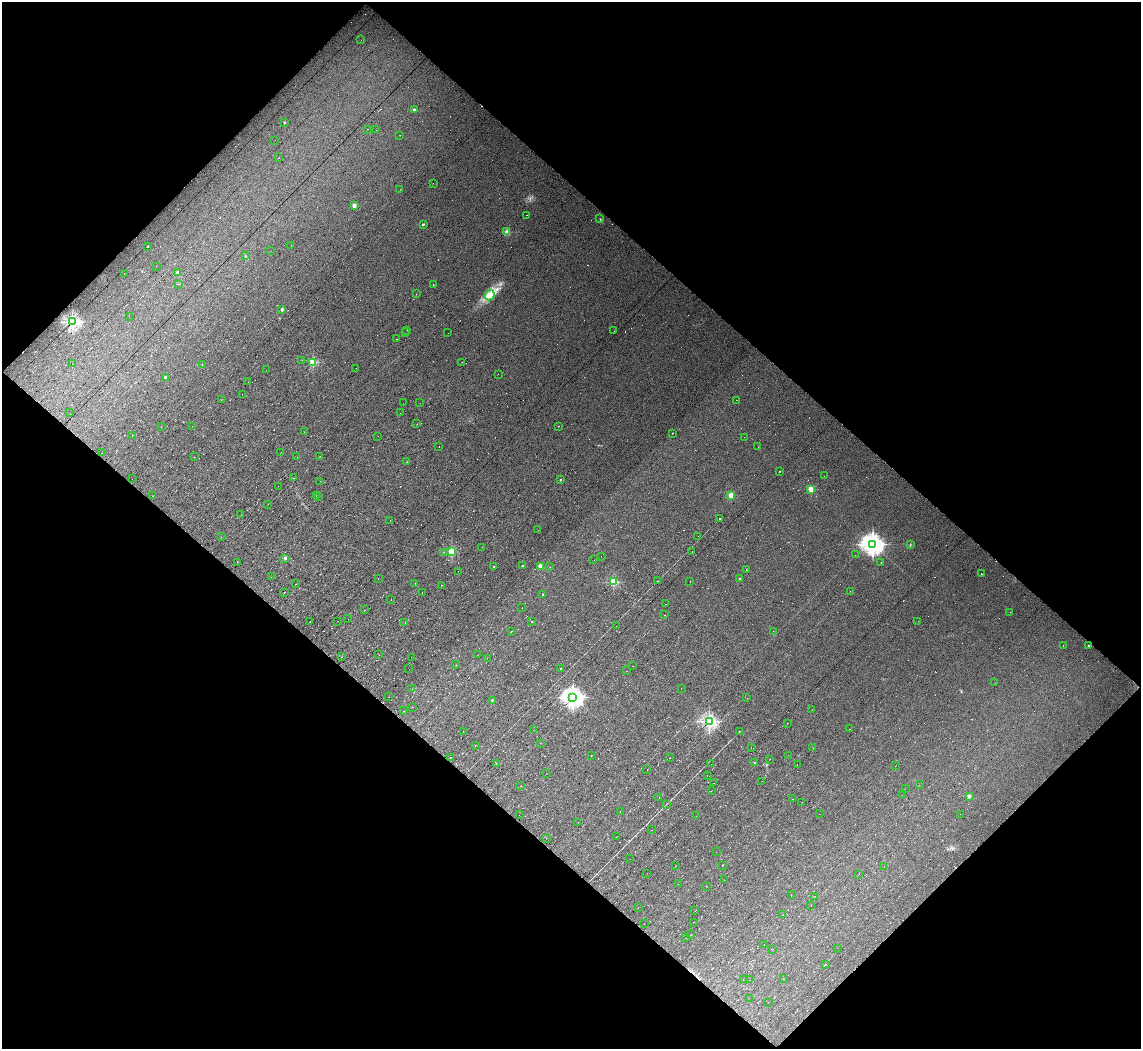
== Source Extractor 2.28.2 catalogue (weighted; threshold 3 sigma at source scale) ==
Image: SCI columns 1-4553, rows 192-4379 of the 4553 x 4537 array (HDU 1 of 3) = the unmasked area's bounding box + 8 px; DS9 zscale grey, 4 x 4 block average (1 PNG px = mean of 4 x 4 image px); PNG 1143 x 1051 px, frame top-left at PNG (2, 2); each listed source drawn as its Kron ellipse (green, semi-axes under 4 px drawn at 4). Shown black and unused: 56% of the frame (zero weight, under 7 of 13 exposures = <1% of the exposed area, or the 3 px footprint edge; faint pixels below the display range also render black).
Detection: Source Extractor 2.28.2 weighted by HDU 2 'WHT'. Background 0.02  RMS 0.0068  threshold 0.0279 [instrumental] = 3 sigma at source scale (4.09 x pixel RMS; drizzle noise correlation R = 1.36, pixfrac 0.8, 0.0396/0.0396 arcsec/px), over >= 5 px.
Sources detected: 379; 12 too faint to see at this stretch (4 x 4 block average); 136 cosmic-ray / hot-pixel residue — neither listed nor drawn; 1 coinciding with a brighter row at this scale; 1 inside a brighter listed object's ellipse — not listed separately; the other 229 listed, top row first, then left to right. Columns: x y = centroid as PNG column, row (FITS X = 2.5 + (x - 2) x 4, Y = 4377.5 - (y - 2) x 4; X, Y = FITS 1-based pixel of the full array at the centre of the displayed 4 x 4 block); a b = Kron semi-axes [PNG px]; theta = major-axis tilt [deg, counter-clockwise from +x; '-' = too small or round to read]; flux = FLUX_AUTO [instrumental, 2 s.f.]
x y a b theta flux
361 40 2 2 - 0.72
414 110 2 2 - 22
284 122 2 2 - 9.5
367 129 2 2 - 0.67
376 130 2 2 - 0.45
399 135 2 2 - 0.73
275 140 2 2 - 0.35
279 158 2 2 - 0.55
433 183 2 2 - 1.6
400 189 2 2 - 0.59
354 205 2 2 - 59
527 215 2 2 - 11
600 219 2 2 - 1.3
423 224 2 2 - 11
507 232 2 2 - 95
291 245 2 2 - 0.74
147 246 2 2 - 3.9
271 251 2 2 - 0.69
245 256 2 2 - 1.5
156 266 2 2 - 0.45
177 272 2 2 - 20
124 274 2 2 - 0.48
179 284 2 2 - 0.7
433 285 2 2 - 1.4
416 294 2 2 - 0.66
490 295 5 4 - 18
282 309 2 2 - 20
129 316 2 2 - 0.47
72 322 2 2 - 840
407 330 2 2 - 0.93
614 331 2 2 - 0.41
405 333 2 2 - 0.58
448 333 2 2 - 0.65
396 339 2 2 - 1.7
302 360 2 2 - 0.53
313 362 2 2 - 260
462 362 2 2 - 0.59
72 363 2 2 - 0.52
202 364 2 2 - 5
356 368 2 2 - 2
266 370 2 2 - 0.66
498 374 2 2 - 0.54
166 377 2 2 - 25
248 382 2 2 - 0.5
242 394 2 2 - 0.65
222 399 2 2 - 0.58
736 400 2 2 - 5.3
403 403 2 2 - 0.39
420 403 2 2 - 0.39
70 413 2 2 - 0.35
400 413 2 2 - 0.51
417 424 2 2 - 9.3
192 426 2 2 - 0.53
558 426 2 2 - 0.7
161 427 2 2 - 0.44
304 432 2 2 - 0.67
673 433 2 2 - 1.5
132 436 2 2 - 2.2
378 436 2 2 - 0.57
744 437 2 2 - 0.54
439 447 2 2 - 0.64
758 447 2 2 - 0.74
281 452 2 2 - 0.71
102 453 2 2 - 4.8
320 456 2 2 - 0.73
194 457 2 2 - 0.65
297 457 2 2 - 0.51
407 462 2 2 - 3
780 471 2 2 - 3.3
824 476 2 2 - 0.41
294 478 2 2 - 5.1
132 479 2 2 - 0.46
560 480 2 2 - 7.1
320 481 2 2 - 0.47
278 486 2 2 - 0.54
811 489 2 2 - 130
731 495 2 2 - 110
152 496 2 2 - 1.4
316 496 2 2 - 0.55
318 496 2 2 - 34
268 504 2 2 - 0.75
241 515 2 2 - 0.42
720 519 2 2 - 15
390 520 2 2 - 0.64
538 530 2 2 - 0.5
698 536 2 2 - 0.42
221 537 2 2 - 0.94
873 544 4 3 - 2600
910 545 2 2 - 1.3
482 547 2 2 - 0.43
444 552 2 2 - 0.53
451 552 2 2 - 260
692 552 2 2 - 0.73
855 555 2 2 - 3.1
601 556 2 2 - 0.62
285 558 3 2 - 6.7
594 560 2 2 - 0.38
237 562 2 2 - 0.62
881 562 2 2 - 0.69
522 566 2 2 - 4.3
540 566 2 2 - 75
493 567 2 2 - 2
550 567 2 2 - 0.75
746 570 2 2 - 1.8
458 571 2 2 - 6.7
981 574 2 2 - 1.4
271 577 2 2 - 0.41
378 579 2 2 - 0.52
740 579 4 2 - 4.5
658 581 2 2 - 0.69
690 581 2 2 - 0.59
613 582 2 2 - 280
415 583 2 2 - 0.6
295 584 2 2 - 1.2
441 585 2 2 - 0.72
850 591 2 2 - 1.5
285 592 2 2 - 1.7
422 593 2 2 - 1.1
543 594 2 2 - 11
391 600 2 2 - 0.5
666 604 2 2 - 0.7
522 608 2 2 - 0.56
365 610 2 2 - 4.5
1010 612 2 2 - 0.38
665 615 2 2 - 0.75
348 619 2 2 - 0.46
338 621 2 2 - 0.42
918 621 2 2 - 0.6
310 622 2 2 - 0.7
532 622 2 2 - 100
405 623 2 2 - 0.57
616 626 2 2 - 0.53
511 631 2 2 - 1.1
773 631 2 2 - 0.48
1063 645 2 2 - 0.78
1088 646 2 2 - 5.7
379 655 2 2 - 0.55
477 655 2 2 - 0.83
342 657 2 2 - 1
411 657 2 2 - 0.84
487 658 2 2 - 0.55
456 665 2 2 - 1
633 666 2 2 - 0.79
409 669 2 2 - 0.5
561 669 2 2 - 2.5
627 671 2 2 - 1
995 683 2 2 - 0.43
681 688 2 2 - 0.48
412 689 2 2 - 0.57
389 697 2 2 - 0.48
573 697 3 3 - 2100
747 698 2 2 - 0.42
492 700 2 2 - 7
412 707 2 2 - 0.57
812 709 2 2 - 0.85
403 711 2 2 - 2.6
709 721 2 2 - 900
788 723 2 2 - 0.5
849 729 2 2 - 1.7
534 730 2 2 - 0.47
463 731 2 2 - 0.75
740 731 2 2 - 1.6
541 743 2 2 - 0.7
475 745 2 2 - 0.66
751 748 2 2 - 0.44
813 748 2 2 - 0.65
592 755 2 2 - 0.71
788 755 2 2 - 0.36
450 757 2 2 - 1.3
669 758 2 2 - 0.61
769 759 2 2 - 0.9
754 763 2 2 - 1.6
496 764 2 2 - 1.5
711 764 2 2 - 0.51
797 765 2 2 - 2
895 766 2 2 - 0.49
647 770 2 2 - 0.67
547 773 2 2 - 0.47
707 775 2 2 - 0.81
762 781 2 2 - 0.55
714 783 2 2 - 0.39
919 785 2 2 - 0.47
521 786 2 2 - 0.76
905 789 2 2 - 0.82
711 791 2 2 - 0.87
902 795 2 2 - 0.34
969 796 2 2 - 35
659 797 2 2 - 0.5
793 799 2 2 - 0.64
802 802 2 2 - 0.42
666 804 2 2 - 0.89
620 811 2 2 - 0.7
819 814 2 2 - 0.41
960 814 2 2 - 0.65
519 815 2 2 - 0.49
696 816 2 2 - 0.35
578 822 2 2 - 0.51
652 830 2 2 - 1
616 836 2 2 - 0.95
546 838 2 2 - 0.53
716 852 2 2 - 0.49
630 859 2 2 - 0.65
722 865 2 2 - 3.2
676 866 2 2 - 0.82
884 866 2 2 - 0.38
647 873 2 2 - 0.4
859 874 2 2 - 0.52
724 880 2 2 - 0.37
678 884 2 2 - 0.51
706 886 2 2 - 0.66
791 895 2 2 - 0.46
815 896 2 2 - 1.4
811 905 2 2 - 0.45
638 908 2 2 - 0.81
695 911 2 2 - 0.74
782 915 2 2 - 0.49
693 922 2 2 - 0.54
644 923 2 2 - 0.49
691 934 2 2 - 0.67
686 938 2 2 - 0.55
764 945 2 2 - 0.53
837 948 2 2 - 0.51
773 949 2 2 - 0.59
825 964 2 2 - 2.6
783 978 2 2 - 0.57
743 980 2 2 - 0.53
750 980 2 2 - 0.61
749 998 2 2 - 0.5
768 1002 2 2 - 0.46
Diffuse or blended objects may show on this block-average render without a row.